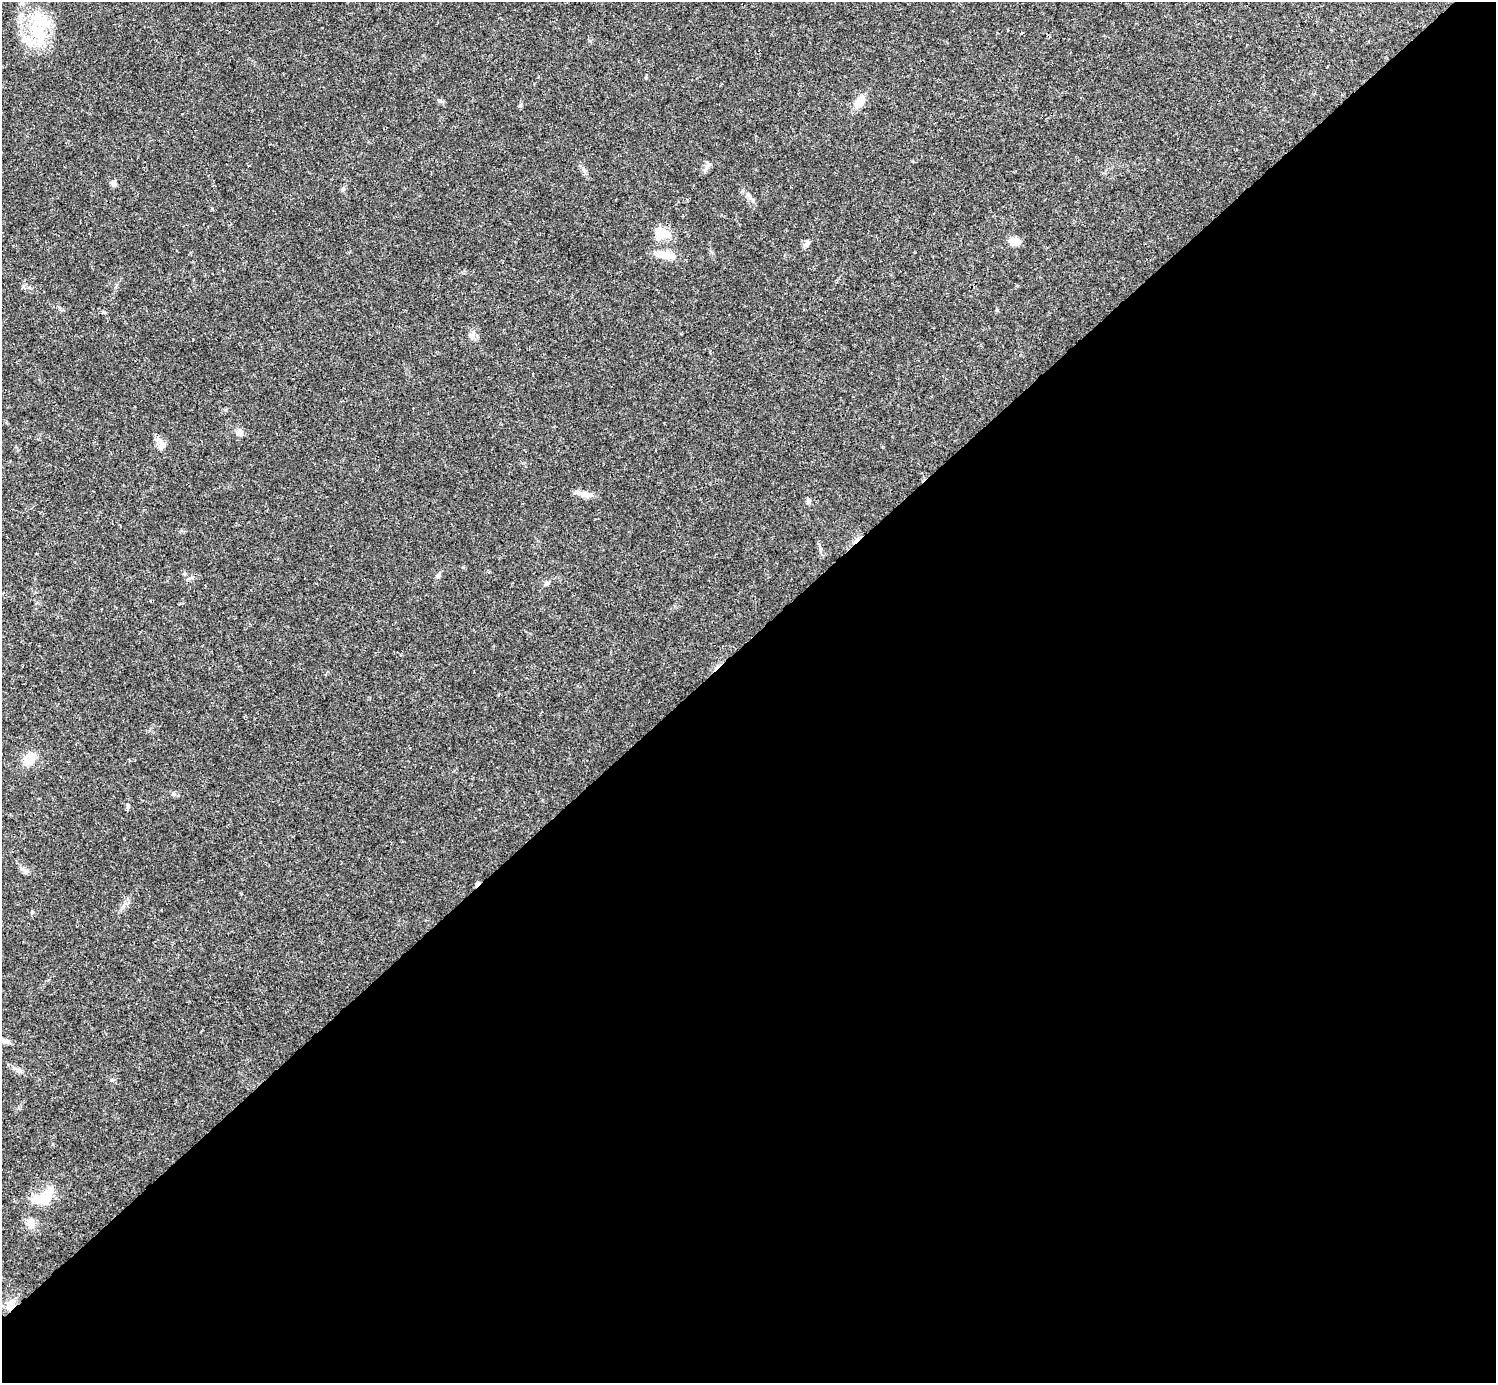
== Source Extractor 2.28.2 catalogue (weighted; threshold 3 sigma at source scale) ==
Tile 12 of 4 x 4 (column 4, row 3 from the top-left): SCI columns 4485-5978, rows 1539-2919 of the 5981 x 5980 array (HDU 1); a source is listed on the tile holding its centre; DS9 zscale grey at full resolution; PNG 1498 x 1385 px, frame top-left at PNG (2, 2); no overlay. Shown black and unused: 54% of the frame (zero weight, under 3 of 4 exposures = <1% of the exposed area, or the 3 px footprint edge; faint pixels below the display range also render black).
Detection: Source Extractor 2.28.2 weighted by HDU 2 'WHT'; one run over the whole footprint, this tile lists its part. Background 0.0207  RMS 0.0022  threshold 0.01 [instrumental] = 3 sigma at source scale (4.5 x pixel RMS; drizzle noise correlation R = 1.50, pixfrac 1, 0.05/0.05 arcsec/px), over >= 5 px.
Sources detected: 27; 3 inside a brighter listed object's ellipse — not listed separately; the other 24 listed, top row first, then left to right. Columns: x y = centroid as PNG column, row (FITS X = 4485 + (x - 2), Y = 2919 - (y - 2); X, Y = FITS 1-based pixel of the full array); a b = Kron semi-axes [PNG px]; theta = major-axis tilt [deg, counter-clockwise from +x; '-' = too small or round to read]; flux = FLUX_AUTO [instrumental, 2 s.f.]
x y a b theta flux
38 32 32 17 -54 10
440 101 8 3 -5 0.37
859 102 18 10 53 2.7
113 184 8 7 - 0.66
343 189 6 4 19 0.33
749 196 12 5 -59 0.85
661 233 22 15 -7 3.6
1014 241 12 8 -10 2.2
807 243 9 6 33 0.72
668 255 19 10 -17 2.6
472 336 11 8 -88 1.1
239 432 9 8 - 1.4
161 447 15 8 51 1.2
585 494 17 8 -9 1.7
809 501 7 6 - 0.5
438 575 9 6 62 0.56
546 583 7 5 46 0.48
30 759 14 12 46 3.6
26 871 9 7 11 0.76
5 1041 12 6 -10 0.95
18 1070 10 5 -35 0.71
43 1198 34 17 24 5.5
31 1224 12 10 -81 1.6
10 1304 17 8 52 2
Unlisted compact peaks at least as high as the median listed source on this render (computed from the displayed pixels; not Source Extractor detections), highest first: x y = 128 807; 709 164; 520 105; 111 1080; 32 912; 173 793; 104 312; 584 170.